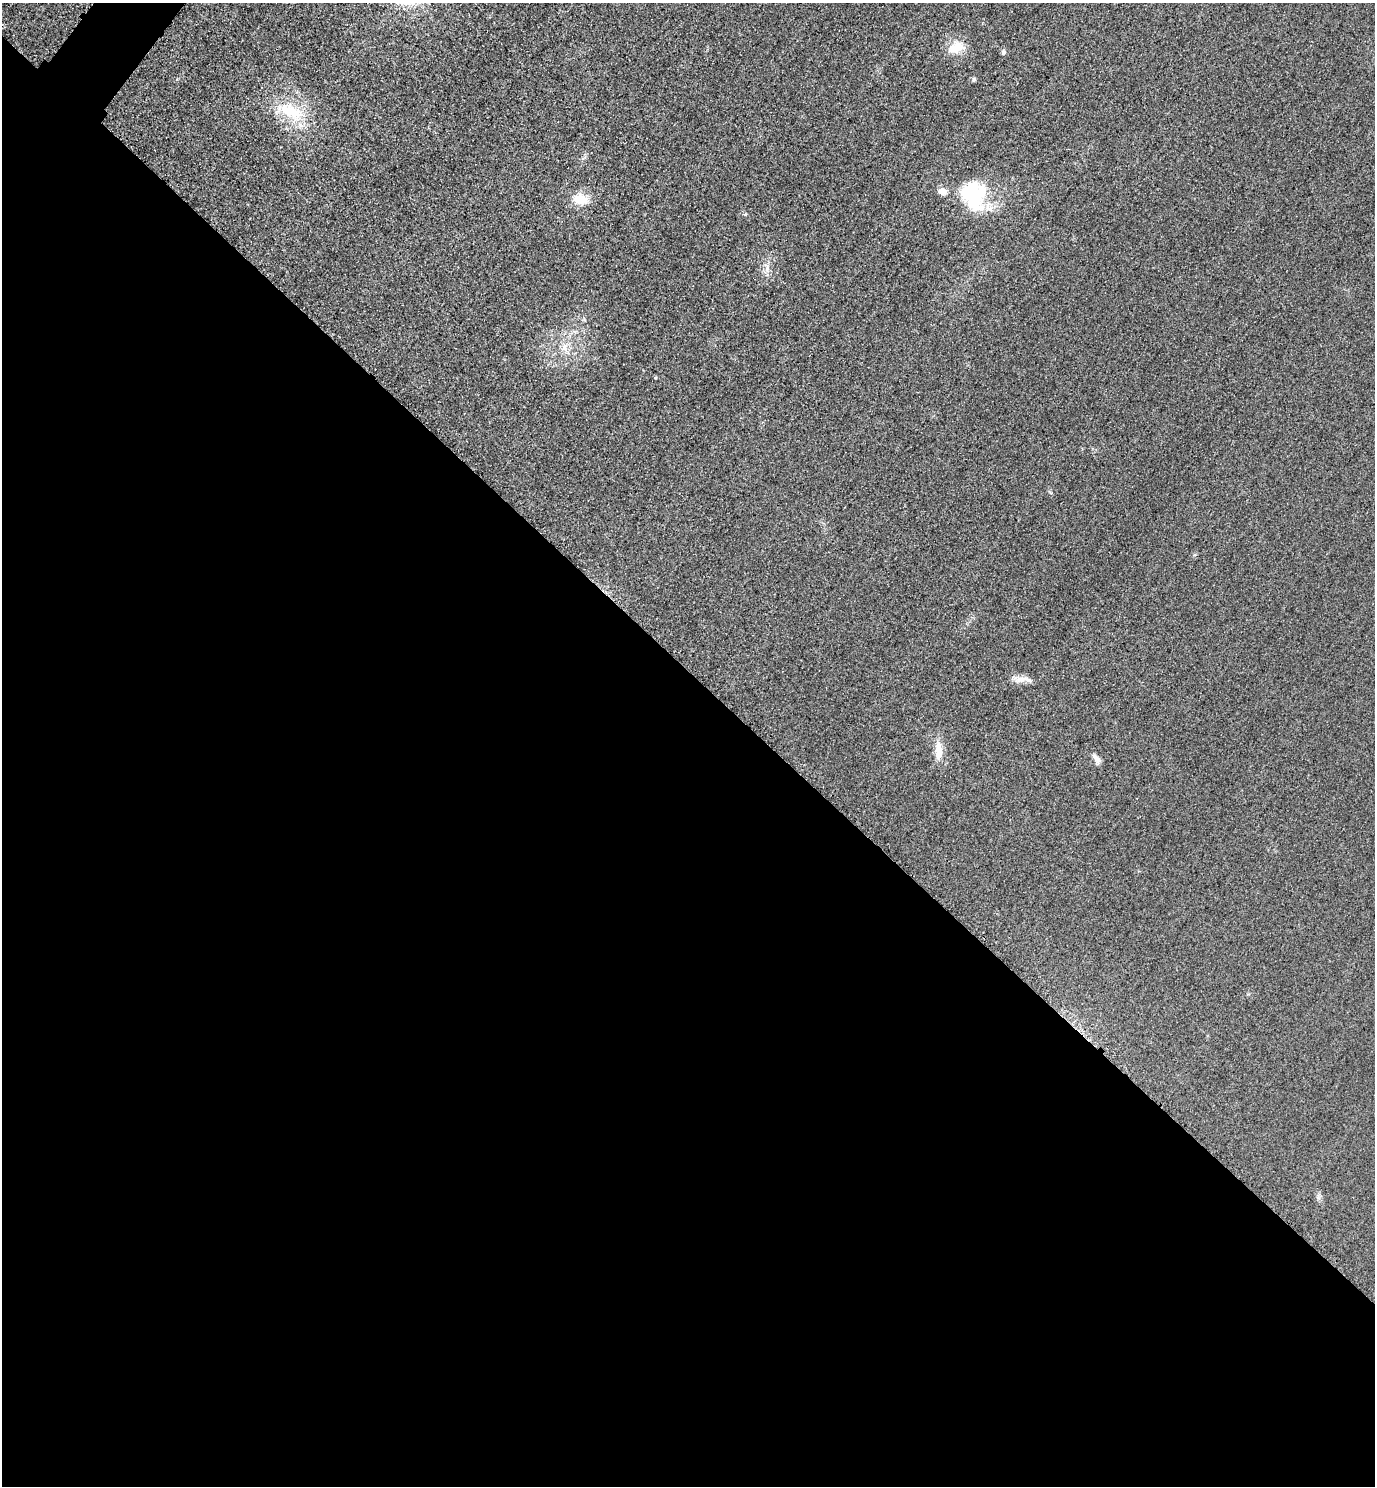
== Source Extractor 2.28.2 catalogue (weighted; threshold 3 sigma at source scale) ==
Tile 14 of 4 x 4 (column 2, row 4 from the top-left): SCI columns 1697-3069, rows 30-1513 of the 5996 x 5993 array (HDU 1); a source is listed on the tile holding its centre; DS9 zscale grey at full resolution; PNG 1377 x 1488 px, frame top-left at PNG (2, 3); no overlay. Shown black and unused: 55% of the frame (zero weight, under 3 of 4 exposures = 3% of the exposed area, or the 3 px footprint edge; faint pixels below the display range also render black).
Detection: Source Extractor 2.28.2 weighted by HDU 2 'WHT'; one run over the whole footprint, this tile lists its part. Background 0.0506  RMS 0.017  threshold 0.0757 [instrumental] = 3 sigma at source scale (4.5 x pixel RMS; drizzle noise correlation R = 1.50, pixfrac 1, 0.05/0.05 arcsec/px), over >= 5 px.
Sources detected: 15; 2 inside a brighter listed object's ellipse — not listed separately; the other 13 listed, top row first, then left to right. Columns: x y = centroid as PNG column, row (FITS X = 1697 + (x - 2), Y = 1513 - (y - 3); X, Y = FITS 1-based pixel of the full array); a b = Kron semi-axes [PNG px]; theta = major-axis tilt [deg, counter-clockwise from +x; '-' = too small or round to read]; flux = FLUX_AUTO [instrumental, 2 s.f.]
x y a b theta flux
956 47 22 15 20 30
1004 52 7 6 - 4.1
974 79 6 5 - 2.9
291 111 43 19 -25 78
972 194 34 31 -76 120
581 199 18 12 -11 32
745 214 5 5 - 2
767 268 11 6 75 8.9
565 347 14 9 -86 15
655 378 4 4 - 1.8
1021 679 20 9 9 15
938 751 26 10 -89 25
1096 759 15 6 -56 8.5